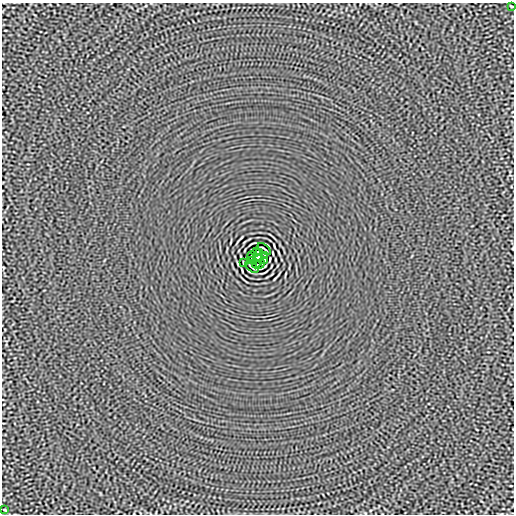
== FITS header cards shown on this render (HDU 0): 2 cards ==
NAXIS1  =                  512
NAXIS2  =                  512

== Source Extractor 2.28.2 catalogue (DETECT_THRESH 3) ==
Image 512 x 512 px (HDU 0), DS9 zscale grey, 1 PNG px = 1 image px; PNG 516 x 516 px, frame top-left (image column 1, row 512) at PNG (2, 3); each listed source drawn as its Kron ellipse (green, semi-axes under 4 px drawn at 4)
Background -1.34e-05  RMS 0.0015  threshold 0.00444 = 3 sigma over >= 5 px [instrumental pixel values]
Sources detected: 14; all 14 listed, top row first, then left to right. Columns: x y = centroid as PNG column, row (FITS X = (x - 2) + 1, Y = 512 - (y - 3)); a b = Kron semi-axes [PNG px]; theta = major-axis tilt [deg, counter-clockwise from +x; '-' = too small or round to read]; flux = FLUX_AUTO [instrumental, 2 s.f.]
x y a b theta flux
512 6 3 2 - 0.082
264 249 8 2 -40 0.099
256 252 5 2 - 0.064
260 252 4 2 - 0.1
251 256 4 2 - 0.076
265 256 4 2 - 0.073
258 258 4 4 - 3.7
251 260 3 2 - 0.081
265 260 4 2 - 0.078
243 263 4 2 - 0.081
256 264 4 2 - 0.088
260 264 5 2 - 0.089
252 267 8 2 -40 0.099
5 510 3 2 - 0.079
At the frame edge (FLAGS 8, measured only in part): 1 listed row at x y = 512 6